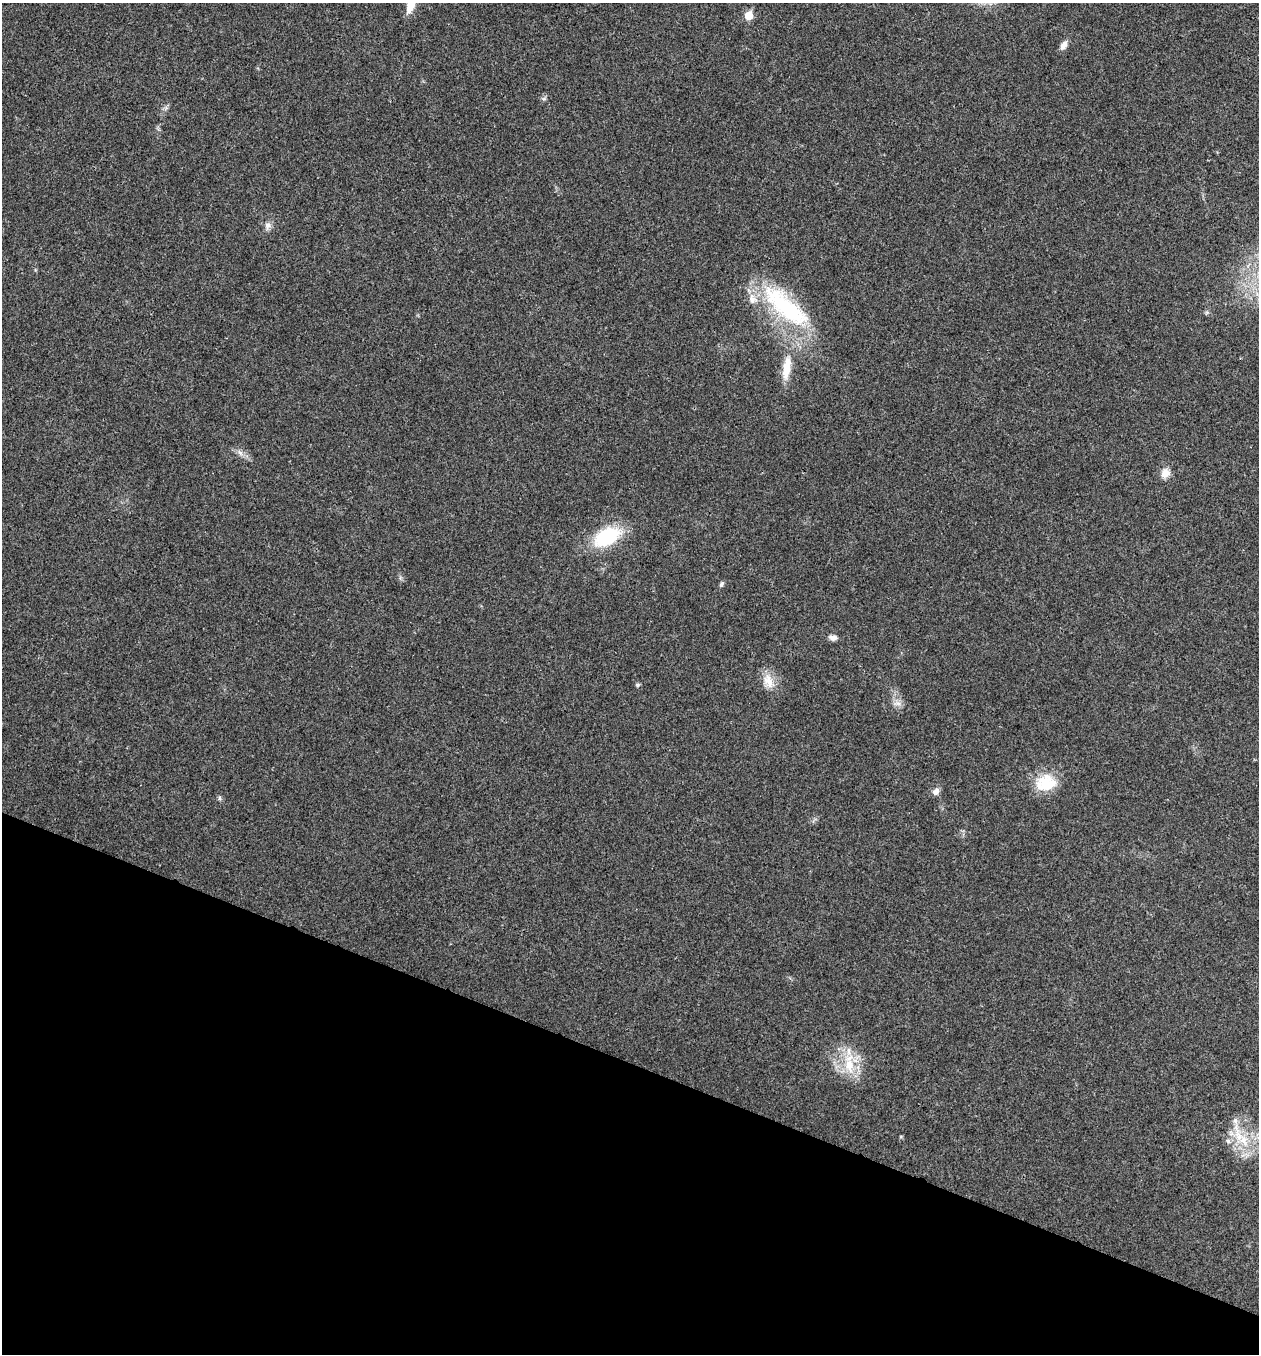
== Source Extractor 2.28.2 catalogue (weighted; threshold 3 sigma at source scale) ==
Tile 15 of 4 x 4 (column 3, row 4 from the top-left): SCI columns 2651-3907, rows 6-1357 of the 5431 x 5417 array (HDU 1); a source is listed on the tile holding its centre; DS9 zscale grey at full resolution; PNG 1261 x 1356 px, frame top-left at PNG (2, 3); no overlay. Shown black and unused: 22% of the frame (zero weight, under 3 of 4 exposures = <1% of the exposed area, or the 3 px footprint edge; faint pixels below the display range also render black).
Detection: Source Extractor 2.28.2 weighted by HDU 2 'WHT'; one run over the whole footprint, this tile lists its part. Background 0.0241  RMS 0.0054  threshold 0.0241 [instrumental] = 3 sigma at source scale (4.5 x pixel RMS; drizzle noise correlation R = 1.50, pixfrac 1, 0.05/0.05 arcsec/px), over >= 5 px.
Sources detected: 23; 2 inside a brighter listed object's ellipse — not listed separately; the other 21 listed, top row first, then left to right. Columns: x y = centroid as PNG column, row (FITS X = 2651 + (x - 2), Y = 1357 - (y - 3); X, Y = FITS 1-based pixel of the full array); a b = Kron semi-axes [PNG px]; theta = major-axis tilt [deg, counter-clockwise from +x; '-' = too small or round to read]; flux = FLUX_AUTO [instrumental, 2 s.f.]
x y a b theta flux
411 4 19 7 66 9.4
749 16 6 5 - 13
1063 45 11 6 61 3.3
544 98 7 4 19 0.87
268 225 11 9 73 2.6
786 306 76 24 -41 60
787 368 34 10 81 11
240 453 9 6 -53 2
1165 473 12 10 67 4.7
606 537 30 17 27 34
721 584 7 5 63 1.1
833 638 10 7 -10 2.4
768 681 22 12 -64 7.5
637 685 6 5 - 0.84
898 703 10 6 -19 2.3
1046 783 27 20 9 16
936 791 9 7 58 2.8
220 798 6 4 -90 0.84
849 1065 24 13 -83 15
1238 1135 40 9 -73 13
1228 1141 7 5 -46 1.4
Isophote crosses this tile's border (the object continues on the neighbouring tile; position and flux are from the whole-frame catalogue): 1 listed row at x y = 411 4